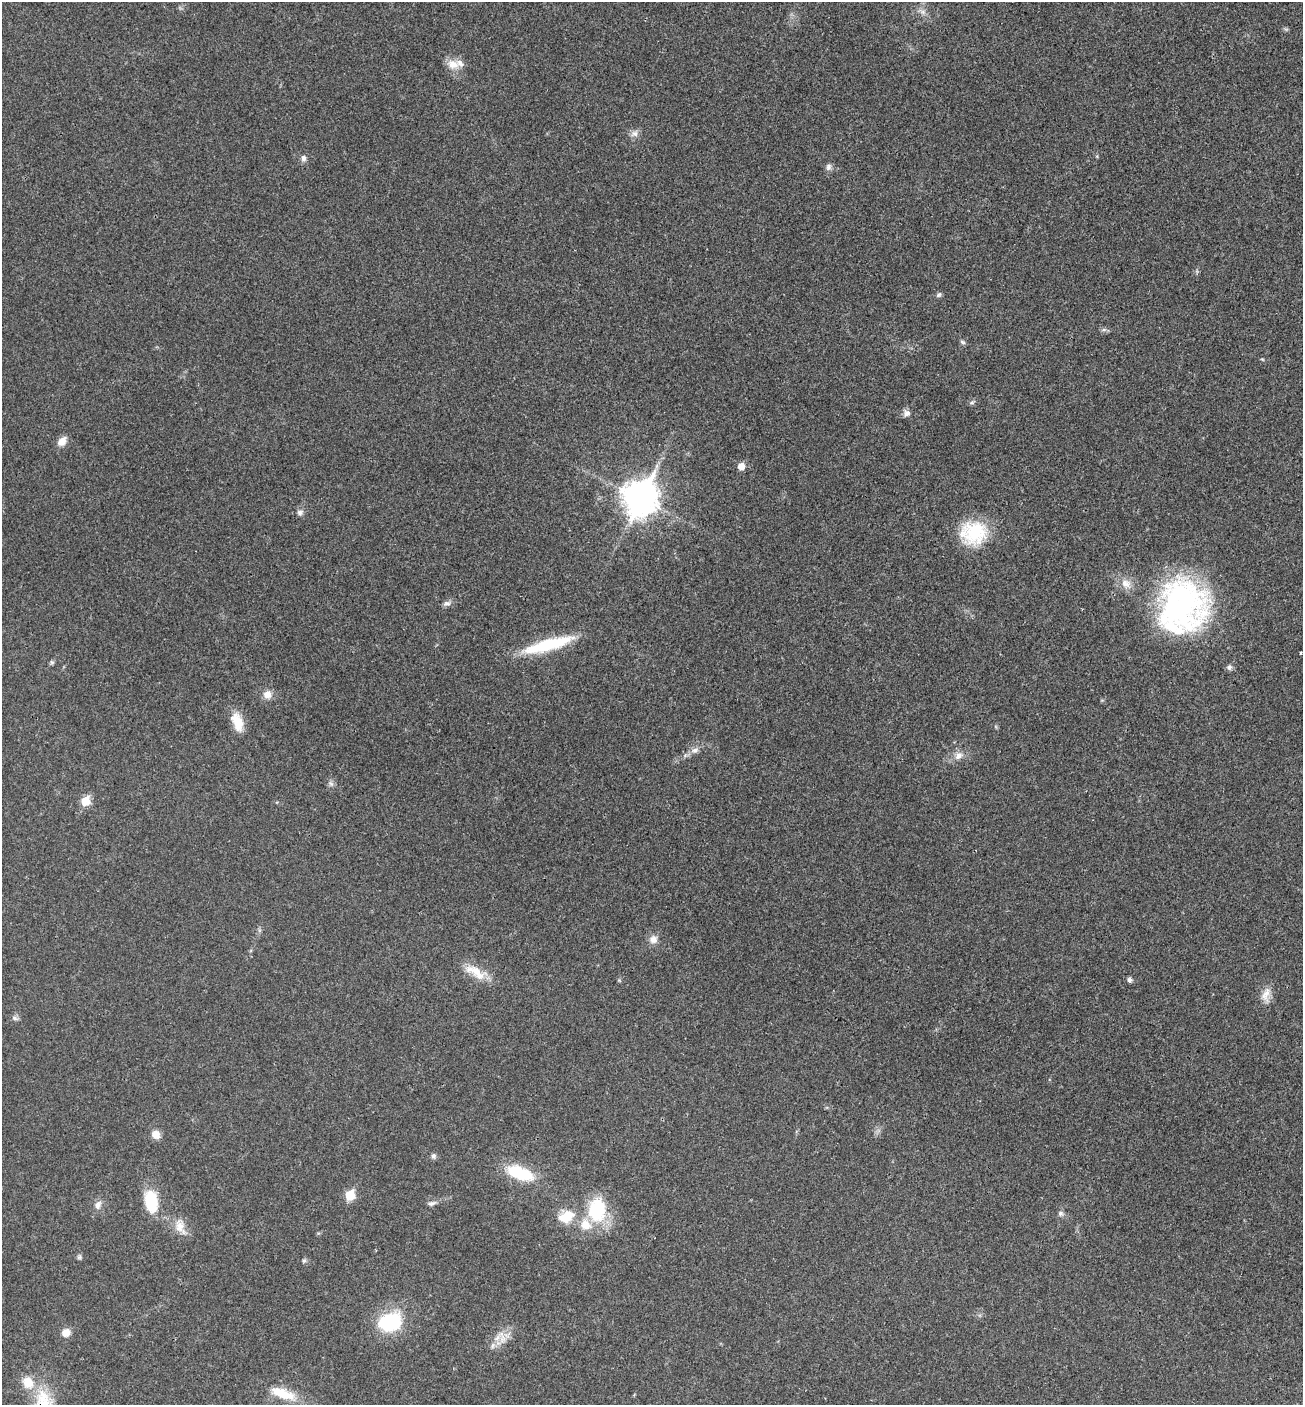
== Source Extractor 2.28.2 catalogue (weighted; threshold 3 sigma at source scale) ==
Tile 6 of 4 x 4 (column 2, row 2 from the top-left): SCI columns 1540-2840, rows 2912-4314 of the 5815 x 5821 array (HDU 1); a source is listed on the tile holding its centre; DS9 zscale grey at full resolution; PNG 1305 x 1407 px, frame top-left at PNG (2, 2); no overlay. Shown black and unused: <1% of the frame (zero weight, under 3 of 4 exposures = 8% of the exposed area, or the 3 px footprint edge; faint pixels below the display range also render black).
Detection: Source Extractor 2.28.2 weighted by HDU 2 'WHT'; one run over the whole footprint, this tile lists its part. Background 0.0234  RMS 0.0035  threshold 0.0157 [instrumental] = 3 sigma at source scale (4.5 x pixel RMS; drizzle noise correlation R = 1.50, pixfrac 1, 0.05/0.05 arcsec/px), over >= 5 px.
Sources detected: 57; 4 inside a brighter listed object's ellipse — not listed separately; the other 53 listed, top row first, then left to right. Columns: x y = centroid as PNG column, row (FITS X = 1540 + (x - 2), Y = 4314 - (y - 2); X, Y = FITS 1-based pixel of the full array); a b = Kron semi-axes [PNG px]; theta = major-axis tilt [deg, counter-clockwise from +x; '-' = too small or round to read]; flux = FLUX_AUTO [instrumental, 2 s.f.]
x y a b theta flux
923 12 7 6 - 1.2
453 64 18 12 -12 4
634 134 11 9 20 1.7
303 158 9 6 -84 1.3
828 167 10 7 76 1.2
939 295 8 5 44 0.74
1104 330 7 4 -18 0.74
963 342 8 5 -27 0.64
1262 359 6 3 -19 0.33
972 403 6 4 1 0.62
907 413 9 8 - 1.5
62 442 12 9 48 3
741 466 6 5 - 4.2
640 498 13 11 66 560
300 513 9 8 - 1.3
973 533 30 26 5 20
1126 584 16 12 -37 3.8
447 603 11 6 17 1.2
1180 605 59 56 -78 84
548 645 56 12 16 21
1301 653 3 3 - 0.41
52 662 6 5 - 0.57
1229 667 8 7 - 1
267 694 10 9 - 2.9
237 722 25 12 -71 6.3
695 750 10 7 16 1.6
959 756 13 10 43 2.6
331 784 8 6 -54 0.96
86 801 6 5 - 11
653 939 11 10 - 2.4
476 971 35 12 -17 6.7
1130 980 7 6 - 0.86
1266 994 22 10 74 3.5
14 1018 8 5 -27 0.9
156 1134 10 9 - 2.8
433 1156 8 6 80 0.85
520 1173 37 16 -20 14
350 1195 6 6 - 14
151 1202 24 13 -82 14
432 1203 12 5 14 1.1
98 1205 13 8 68 1.9
597 1210 25 18 80 22
1060 1213 7 7 - 1
568 1217 20 14 65 6.2
179 1226 19 13 -82 4.3
79 1257 6 6 - 0.64
304 1260 6 5 - 0.68
390 1322 28 21 19 21
66 1333 8 8 - 3.5
503 1339 14 9 81 3.6
493 1346 9 5 71 1.1
28 1382 15 12 -54 5.9
282 1393 32 11 -20 9.1